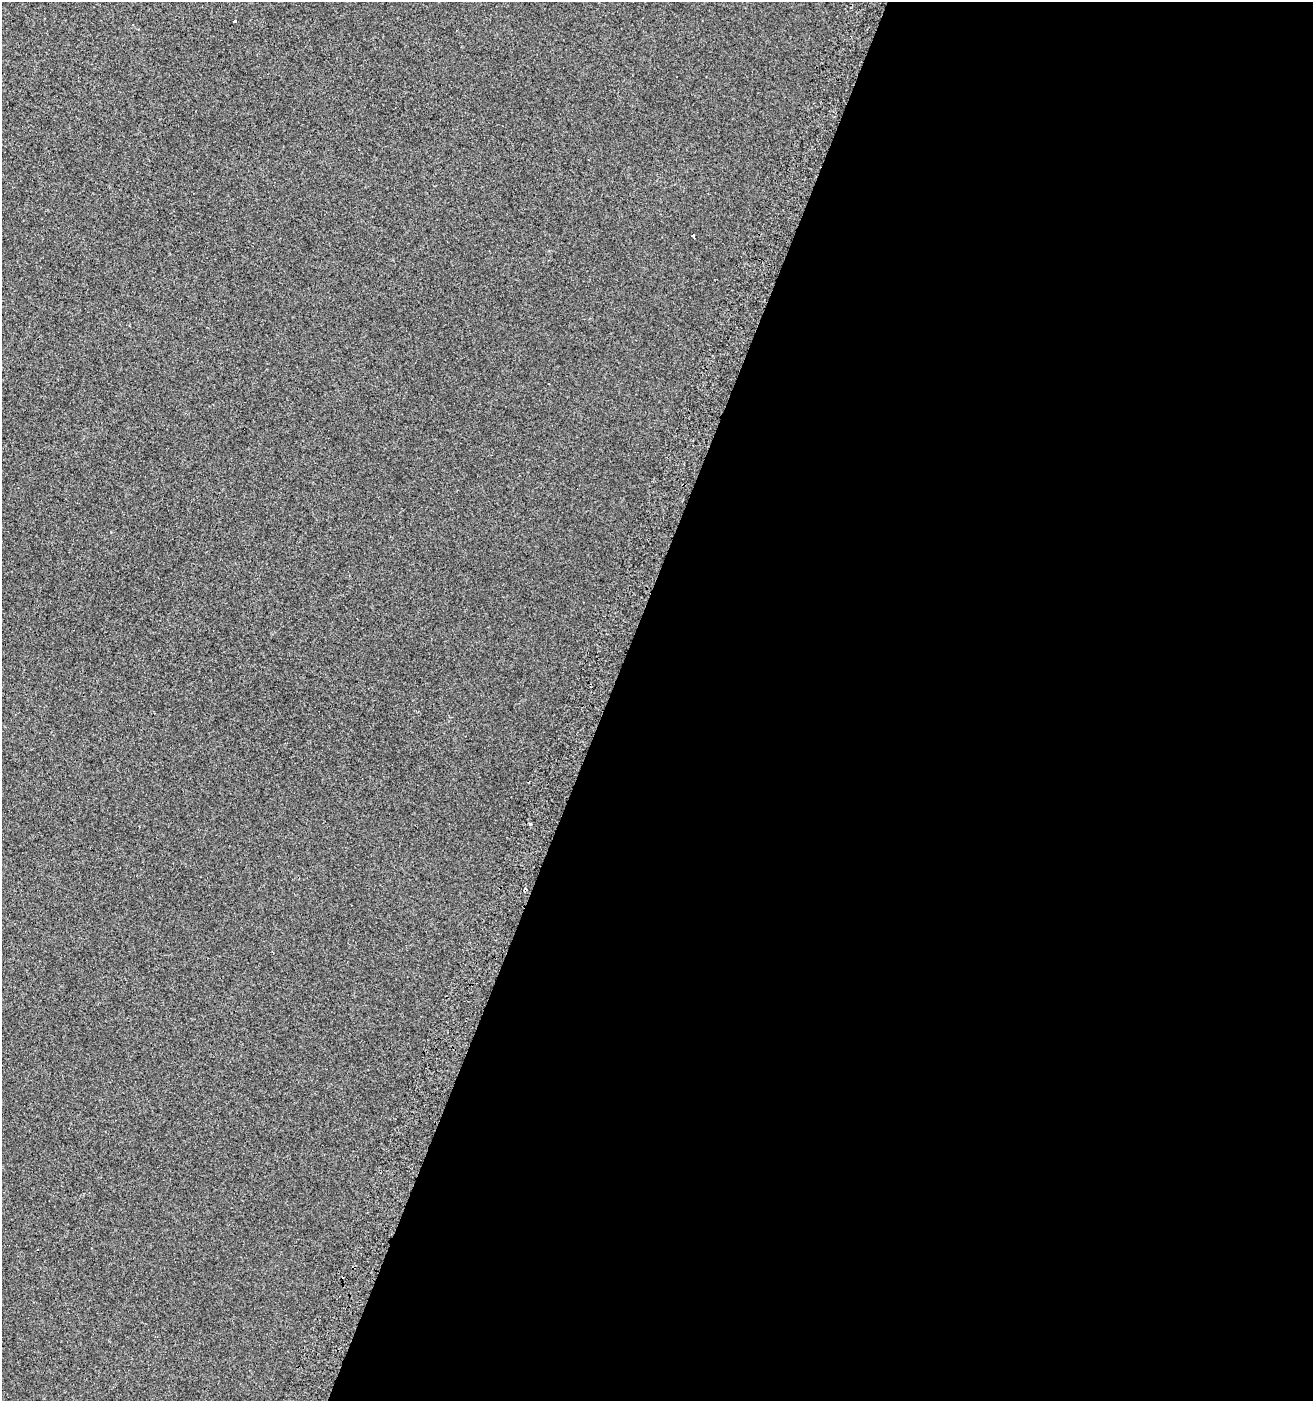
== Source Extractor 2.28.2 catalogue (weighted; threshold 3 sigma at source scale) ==
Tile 12 of 4 x 4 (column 4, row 3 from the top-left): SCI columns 4247-5557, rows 1416-2814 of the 5803 x 5636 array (HDU 1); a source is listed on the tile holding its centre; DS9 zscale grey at full resolution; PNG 1315 x 1403 px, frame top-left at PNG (2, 2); no overlay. Shown black and unused: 54% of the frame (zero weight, under 2 of 3 exposures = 2% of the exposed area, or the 3 px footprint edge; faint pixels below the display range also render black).
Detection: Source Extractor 2.28.2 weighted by HDU 2 'WHT'; one run over the whole footprint, this tile lists its part. Background 7.39e-04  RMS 0.0071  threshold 0.032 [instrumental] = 3 sigma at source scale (4.5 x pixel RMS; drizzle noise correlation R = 1.50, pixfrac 1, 0.0396/0.0396 arcsec/px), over >= 5 px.
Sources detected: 4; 1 cosmic-ray / hot-pixel residue — not listed; the other 3 listed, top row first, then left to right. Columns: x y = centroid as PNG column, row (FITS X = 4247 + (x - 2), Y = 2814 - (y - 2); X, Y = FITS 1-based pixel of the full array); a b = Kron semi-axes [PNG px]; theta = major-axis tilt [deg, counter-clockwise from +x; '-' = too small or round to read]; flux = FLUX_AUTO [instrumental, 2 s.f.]
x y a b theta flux
235 21 3 3 - 2
693 236 5 3 - 2.4
530 824 3 3 - 2.4